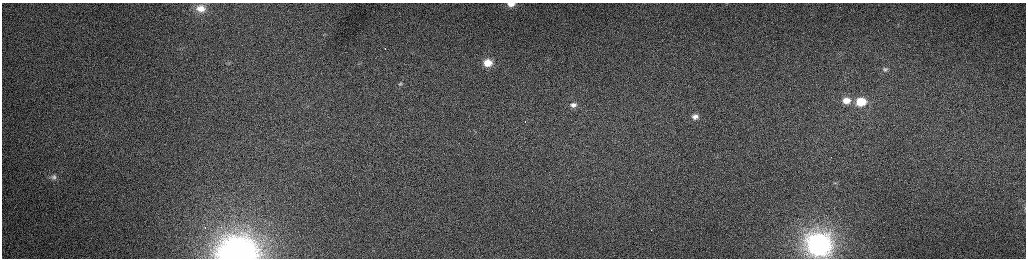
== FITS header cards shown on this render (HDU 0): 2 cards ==
NAXIS1  =                 2048 /fastest changing axis
NAXIS2  =                  512 /next to fastest changing axis

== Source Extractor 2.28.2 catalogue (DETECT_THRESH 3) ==
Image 2048 x 512 px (HDU 0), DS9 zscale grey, zoomed out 1/2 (1 PNG px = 2 x 2 image px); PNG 1028 x 260 px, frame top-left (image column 1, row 511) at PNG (2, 3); no overlay
Background 163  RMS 1.5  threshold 4.64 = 3 sigma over >= 5 px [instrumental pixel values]
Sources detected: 20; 4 cannot appear on this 1/2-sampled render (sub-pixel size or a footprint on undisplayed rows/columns) and are not listed; the other 16 listed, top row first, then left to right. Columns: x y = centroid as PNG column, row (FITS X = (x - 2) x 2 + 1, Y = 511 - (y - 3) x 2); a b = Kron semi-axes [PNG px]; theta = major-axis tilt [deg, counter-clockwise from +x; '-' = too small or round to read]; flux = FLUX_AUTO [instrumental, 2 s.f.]
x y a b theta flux
511 4 7 4 0 2200
201 9 12 9 -5 4400
488 63 8 7 - 5100
885 69 7 4 27 680
400 83 5 2 - 280
846 100 10 7 10 3700
861 102 9 7 9 9900
573 105 7 5 2 1300
695 117 6 4 16 1400
54 177 7 5 10 760
835 183 5 3 - 330
1025 208 4 2 - 180
205 228 2 1 - 320
651 230 2 1 - 280
819 244 10 10 - 180000
237 253 20 15 5 160000
At the frame edge (FLAGS 8, measured only in part): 3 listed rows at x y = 511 4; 1025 208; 237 253
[4 sub-pixel or undisplayed-footprint detections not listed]